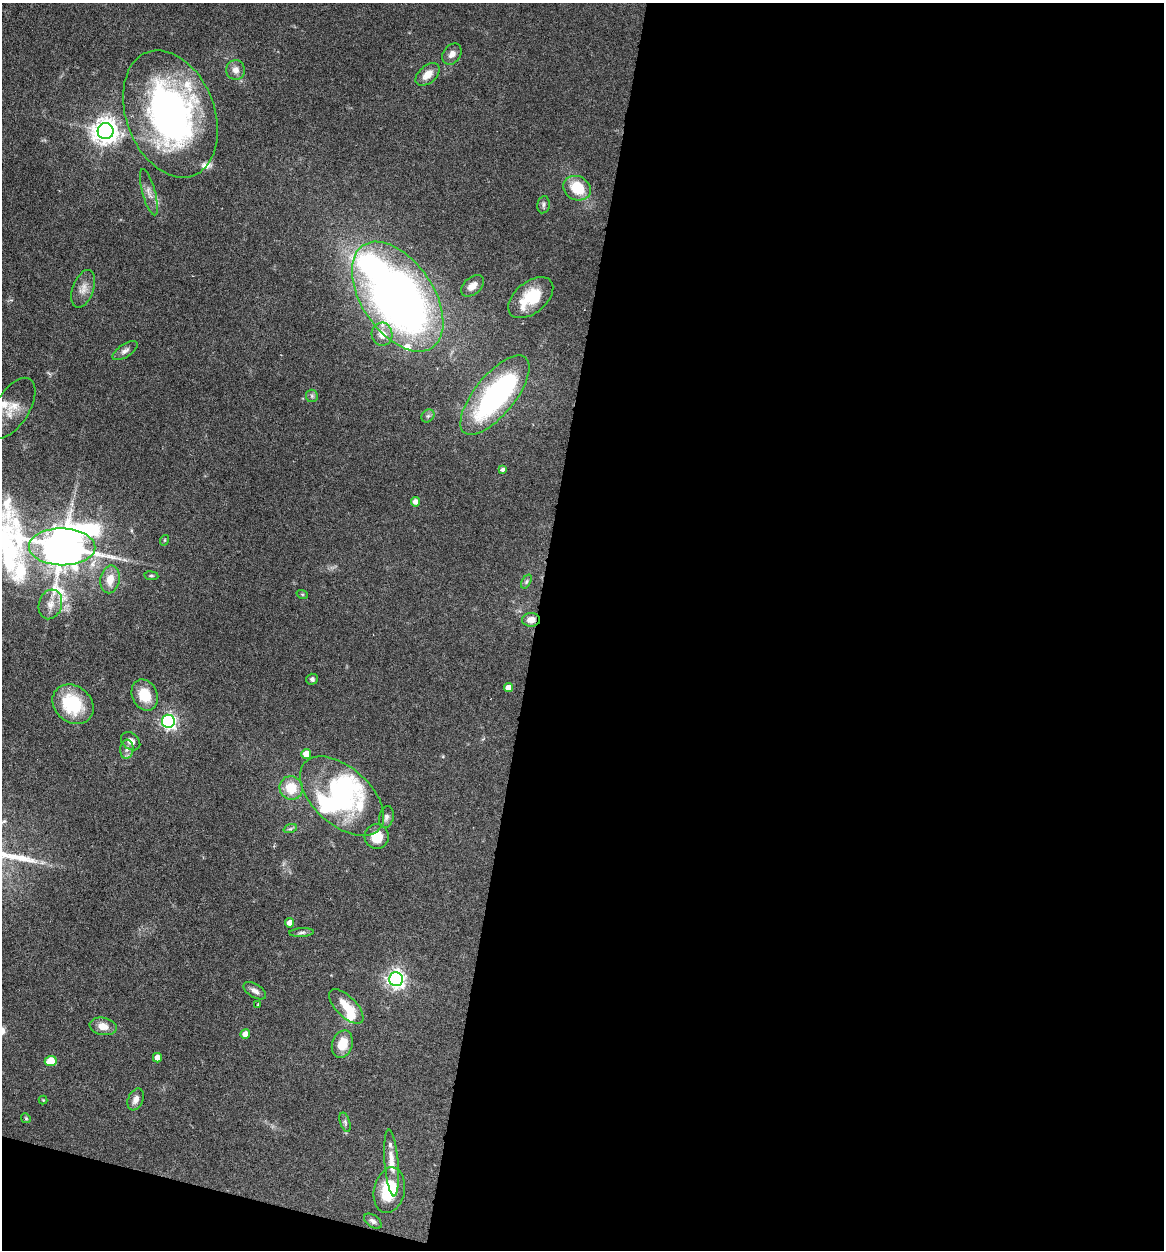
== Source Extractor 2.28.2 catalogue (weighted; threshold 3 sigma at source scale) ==
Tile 16 of 4 x 4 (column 4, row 4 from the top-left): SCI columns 3728-4889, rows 2-1249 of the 5010 x 4991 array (HDU 1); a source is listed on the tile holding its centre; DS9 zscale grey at full resolution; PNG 1166 x 1252 px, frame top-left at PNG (2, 3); each listed source drawn as its Kron ellipse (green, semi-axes under 4 px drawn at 4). Shown black and unused: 56% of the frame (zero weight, under 4 of 7 exposures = <1% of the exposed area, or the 3 px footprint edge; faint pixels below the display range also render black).
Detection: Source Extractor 2.28.2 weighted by HDU 2 'WHT'; one run over the whole footprint, this tile lists its part. Background 0.0616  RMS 0.0029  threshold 0.0117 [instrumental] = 3 sigma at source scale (4.09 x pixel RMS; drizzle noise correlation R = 1.36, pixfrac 0.8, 0.05/0.05 arcsec/px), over >= 5 px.
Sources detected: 70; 4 inside a brighter object's white glare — neither listed nor drawn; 7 inside a brighter listed object's ellipse — not listed separately; the other 59 listed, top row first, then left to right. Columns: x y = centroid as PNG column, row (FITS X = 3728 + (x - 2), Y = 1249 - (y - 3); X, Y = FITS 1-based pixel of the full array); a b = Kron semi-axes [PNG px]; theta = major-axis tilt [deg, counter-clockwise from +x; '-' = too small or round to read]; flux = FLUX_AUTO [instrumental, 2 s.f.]
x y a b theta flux
452 54 11 8 53 1.6
236 70 10 9 - 1.8
428 74 14 8 41 3.2
170 114 66 44 -69 88
106 131 8 8 - 280
577 188 14 12 -28 8.6
149 192 24 6 -74 2
543 205 9 6 80 0.7
472 286 13 8 39 1.8
83 289 20 10 70 2.5
398 297 62 36 -56 190
531 298 26 15 40 10
382 334 11 10 - 3.3
125 351 14 6 33 1.2
495 395 48 20 51 53
312 396 6 6 - 0.56
12 408 34 17 58 7.1
428 416 7 5 45 0.6
503 470 4 4 - 0.61
415 502 4 4 - 1.5
165 540 5 3 - 0.24
62 547 33 18 -1 1100
151 576 7 3 -8 0.4
110 579 14 9 79 3.7
526 582 7 4 59 0.52
302 594 6 3 -18 0.31
50 604 15 11 73 2.7
531 620 9 7 4 2.3
312 679 6 5 - 0.63
509 688 4 4 - 2.7
145 695 16 12 -66 5.9
73 704 22 18 -40 14
168 721 6 6 - 69
131 741 11 8 -39 1.8
127 749 9 6 83 1.1
306 754 5 5 - 3.9
291 788 12 11 - 6.3
342 796 50 28 -42 28
386 817 11 7 76 1.1
290 829 7 4 18 0.5
377 837 12 12 - 4.9
290 923 4 4 - 2.4
302 933 12 4 3 0.71
396 979 7 7 - 120
255 991 12 6 -32 1.4
258 1004 4 2 - 0.2
346 1007 22 10 -45 5.6
103 1026 13 8 -11 2.8
245 1034 5 4 - 2.8
342 1044 14 10 72 5.2
157 1058 5 4 - 2.2
51 1061 6 5 - 6.5
136 1099 11 7 66 1.6
43 1100 4 4 - 0.23
26 1118 5 4 - 0.33
345 1122 10 5 -72 0.66
392 1163 33 7 -85 3.5
389 1190 23 15 78 11
373 1221 10 6 -38 0.86
Overlapping masked pixels (flux is a lower limit): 1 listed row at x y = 531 620
Isophote crosses this tile's border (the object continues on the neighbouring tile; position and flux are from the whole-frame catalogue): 1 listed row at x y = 62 547